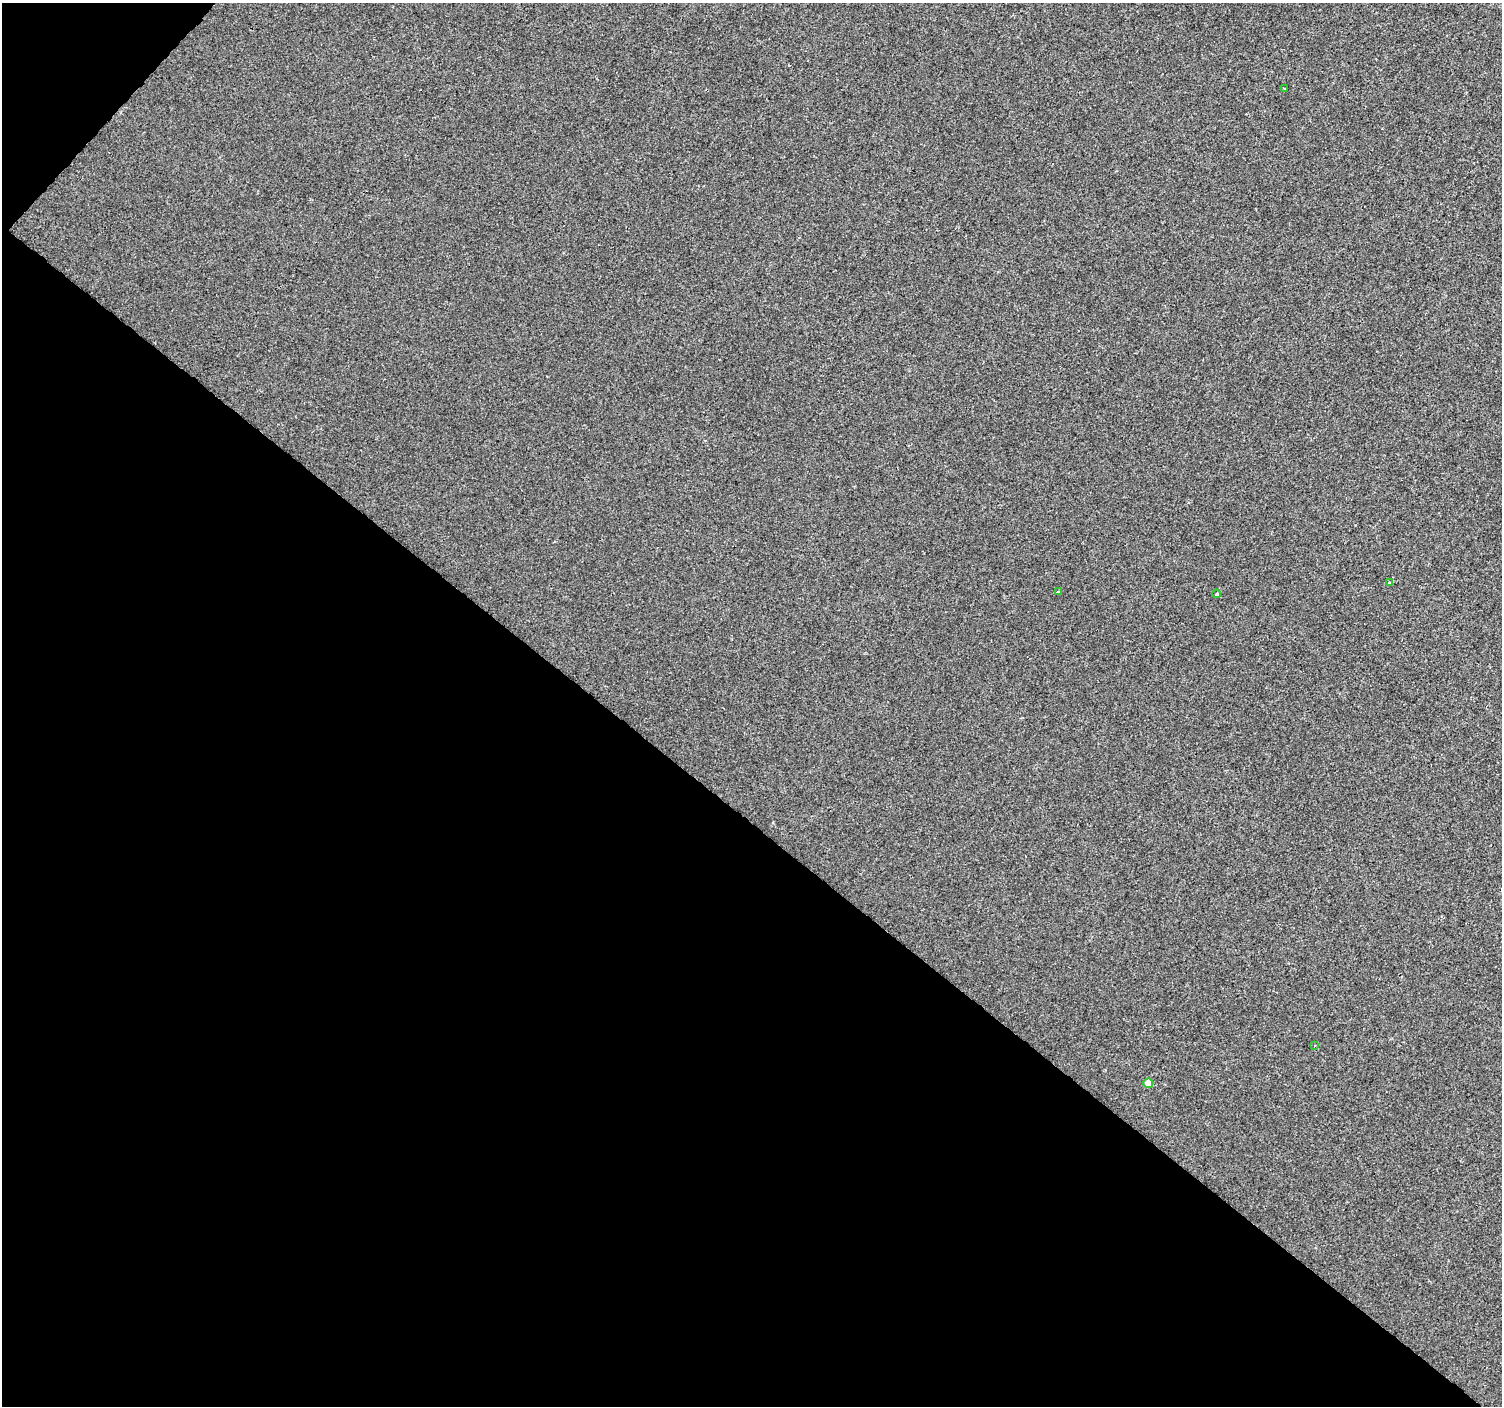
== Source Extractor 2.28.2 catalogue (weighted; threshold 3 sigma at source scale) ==
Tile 9 of 4 x 4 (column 1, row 3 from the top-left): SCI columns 1-1500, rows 1580-2983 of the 6010 x 6031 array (HDU 1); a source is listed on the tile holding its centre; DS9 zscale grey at full resolution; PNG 1504 x 1408 px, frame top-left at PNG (2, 3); each listed source drawn as its Kron ellipse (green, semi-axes under 4 px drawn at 4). Shown black and unused: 43% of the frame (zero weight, under 2 of 3 exposures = <1% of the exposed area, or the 3 px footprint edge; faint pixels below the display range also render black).
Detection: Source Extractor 2.28.2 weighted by HDU 2 'WHT'; one run over the whole footprint, this tile lists its part. Background 8.56e-04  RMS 0.0048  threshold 0.0217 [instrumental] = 3 sigma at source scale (4.5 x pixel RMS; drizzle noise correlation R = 1.50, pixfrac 1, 0.0396/0.0396 arcsec/px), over >= 5 px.
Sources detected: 6; all 6 listed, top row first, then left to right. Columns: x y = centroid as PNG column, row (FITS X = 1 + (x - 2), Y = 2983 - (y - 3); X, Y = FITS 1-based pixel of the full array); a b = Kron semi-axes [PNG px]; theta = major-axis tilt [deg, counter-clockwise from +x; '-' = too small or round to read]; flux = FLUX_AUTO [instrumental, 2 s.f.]
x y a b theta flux
1284 89 3 2 - 0.44
1390 583 4 3 - 3
1059 591 4 3 - 0.47
1217 594 4 3 - 0.7
1315 1046 3 2 - 0.68
1148 1083 5 5 - 6.7